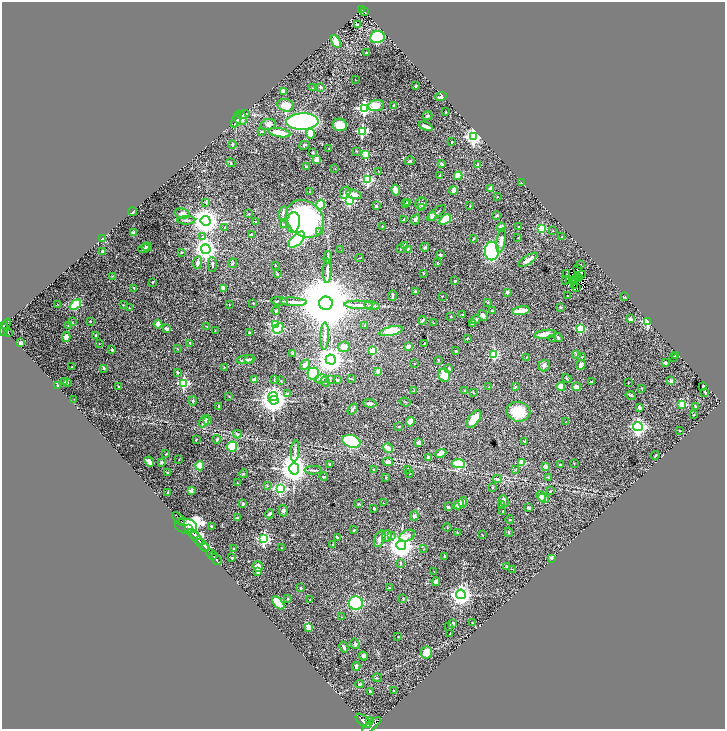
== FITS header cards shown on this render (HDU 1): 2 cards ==
NAXIS1  =                 1446
NAXIS2  =                 1454

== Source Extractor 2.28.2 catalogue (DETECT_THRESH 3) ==
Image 1446 x 1454 px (HDU 1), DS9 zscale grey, zoomed out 1/2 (1 PNG px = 2 x 2 image px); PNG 727 x 731 px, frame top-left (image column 2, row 1454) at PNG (2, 2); each listed source drawn as its Kron ellipse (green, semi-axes under 4 px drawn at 4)
Background 1.67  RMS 0.027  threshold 0.082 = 3 sigma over >= 5 px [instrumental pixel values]
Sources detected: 431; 29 cannot appear on this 1/2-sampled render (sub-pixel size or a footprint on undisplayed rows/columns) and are neither listed nor drawn; the other 402 listed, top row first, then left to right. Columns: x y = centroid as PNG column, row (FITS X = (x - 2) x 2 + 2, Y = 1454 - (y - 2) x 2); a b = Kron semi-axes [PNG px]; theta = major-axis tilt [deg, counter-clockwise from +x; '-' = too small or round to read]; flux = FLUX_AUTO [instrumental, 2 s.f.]
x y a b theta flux
362 10 2 2 - 150
364 11 4 2 - 320
357 25 3 3 - 15
377 37 7 6 - 460
336 41 6 4 -60 49
366 53 2 2 - 3
355 80 2 1 - 1.1
416 86 3 2 - 4.7
321 87 2 2 - 31
313 88 3 2 - 2.9
283 91 2 2 - 60
441 97 6 2 16 18
286 105 8 6 -17 73
393 105 3 2 - 2.8
376 106 8 5 6 68
364 108 4 4 - 870
446 112 3 2 - 2.5
243 114 6 3 18 13
427 116 5 3 - 9.4
240 118 7 6 - 20
236 121 7 4 61 16
302 122 16 8 1 1300
268 124 8 5 12 24
340 125 7 6 - 69
426 126 7 3 -23 22
262 131 3 3 - 4.6
362 131 3 3 - 440
280 133 11 4 -9 76
310 134 5 4 - 57
473 137 4 4 - 1400
452 142 2 2 - 12
232 145 4 2 - 6.6
304 145 5 3 - 7.3
329 149 2 2 - 2.1
357 151 4 2 - 3.5
313 152 4 3 - 5.2
365 154 3 3 - 190
317 159 2 2 - 78
410 161 5 3 - 5.3
231 163 5 3 - 5
441 164 3 2 - 9.6
478 165 4 3 - 6.4
306 167 3 3 - 9.4
335 169 2 2 - 1.6
378 171 2 1 - 2
439 176 2 2 - 5.6
458 176 4 3 - 83
367 180 3 3 - 530
521 183 3 2 - 5.2
491 188 3 3 - 19
396 190 5 4 - 27
454 190 4 3 - 17
310 192 2 2 - 2.7
345 193 6 5 - 12
354 194 8 4 -14 37
497 197 2 2 - 2.6
349 200 3 3 - 530
206 202 4 2 - 4.2
407 202 3 2 - 2.5
421 203 6 5 - 13
406 204 3 3 - 3.7
320 205 5 3 - 200
376 206 3 2 - 4.6
470 206 4 2 - 2.6
422 207 4 3 - 5.1
133 212 4 2 - 7.5
283 213 7 3 77 13
436 213 11 3 40 15
182 214 8 5 -13 19
248 214 3 2 - 2.5
496 216 4 3 - 7.3
432 217 4 4 - 17
305 219 21 17 -44 1000
445 219 6 3 36 160
186 220 9 3 2 7.6
403 220 3 2 - 2.4
416 220 5 3 - 13
206 221 5 5 - 6400
256 222 2 2 - 5.8
293 222 10 6 84 92
283 224 4 2 - 4.8
383 226 3 2 - 2.5
501 227 5 4 - 15
519 227 2 2 - 21
225 228 3 2 - 7.3
542 229 3 3 - 300
552 231 3 2 - 2.6
319 232 4 3 - 5.5
134 233 2 2 - 65
251 234 2 2 - 24
203 237 4 3 - 5.6
562 237 2 2 - 3.1
473 238 3 2 - 5.2
518 238 3 2 - 1.9
102 239 3 3 - 4.6
297 240 10 5 45 570
501 241 12 4 81 36
405 245 4 3 - 5.4
147 247 5 3 - 8.3
425 247 4 3 - 7.1
144 248 6 3 21 8.5
206 249 5 4 - 3100
401 249 4 2 - 3.1
408 249 4 3 - 5.2
341 250 2 2 - 1.9
492 251 9 7 89 670
103 252 3 3 - 10
182 252 3 2 - 3.3
440 255 4 3 - 6
328 257 6 2 88 5.2
359 258 4 2 - 3.6
528 260 11 4 34 36
197 263 6 4 82 19
233 263 5 2 - 4.5
437 263 3 2 - 2.2
212 264 7 3 -90 11
275 265 2 2 - 3
580 265 2 2 - 2.1
577 269 2 1 - 2.4
327 271 12 3 88 20
424 273 2 2 - 4.5
277 274 3 3 - 4.2
567 274 2 1 - 0.6
582 274 2 1 - 1.4
112 276 3 1 - 2.1
577 276 2 1 - 2.1
578 278 2 1 - 0.16
576 279 2 1 - 2.2
566 280 3 1 - 2.3
569 280 2 1 - 3.5
455 281 2 2 - 15
575 281 2 1 - 2.4
153 282 2 2 - 13
574 285 2 1 - 1.4
134 288 3 2 - 5.4
223 288 2 2 - 49
577 288 2 1 - 1.9
415 292 3 2 - 15
507 292 3 2 - 20
392 295 5 2 - 8.3
443 296 2 2 - 1.8
567 296 2 1 - 1.4
625 297 4 3 - 4.7
279 301 8 3 -5 7.8
293 302 13 3 -4 24
253 303 3 2 - 4
326 303 7 6 - 60000
488 303 4 2 - 3.1
57 304 2 2 - 1.8
75 305 6 3 38 300
123 305 2 1 - 2.5
229 305 2 1 - 1.3
359 305 14 3 -2 28
372 306 8 3 -9 10
560 307 3 2 - 5.6
129 308 2 2 - 3.4
276 311 4 3 - 8.4
492 311 2 2 - 12
521 311 9 3 10 96
463 314 2 2 - 4.2
483 315 6 4 -60 12
451 316 3 3 - 5.6
630 319 3 3 - 25
423 320 4 3 - 7.5
475 320 5 3 - 17
90 321 2 2 - 12
647 321 3 3 - 450
72 322 3 2 - 2.6
433 323 2 2 - 1.7
472 323 3 3 - 5
158 324 4 4 - 23
276 324 3 3 - 350
68 325 2 2 - 2.4
365 325 2 2 - 14
3 326 4 2 - 1100
206 326 3 2 - 2.1
5 327 9 2 69 1300
278 328 6 4 48 130
581 328 3 3 - 290
167 329 3 3 - 21
215 330 2 1 - 1.7
391 331 12 4 13 180
8 333 4 2 - 520
249 333 3 2 - 7.5
546 334 11 4 6 44
96 335 2 2 - 16
325 336 13 3 88 24
66 337 5 4 - 26
558 337 5 3 - 9.3
467 338 4 2 - 2.6
553 339 2 1 - 2.6
21 343 3 3 - 13
190 343 3 2 - 1.7
424 343 3 2 - 2.9
99 344 2 2 - 1.7
344 347 6 5 - 35
408 347 4 3 - 23
177 349 3 2 - 2.5
112 350 2 2 - 20
373 351 3 3 - 170
456 351 3 2 - 5.1
293 353 3 3 - 5.6
494 354 3 3 - 320
577 355 2 2 - 23
675 356 3 3 - 4.1
527 357 2 2 - 2.1
582 357 3 2 - 3.3
674 357 3 3 - 4.5
246 359 9 3 7 18
249 359 5 3 - 8.5
331 360 5 5 - 5100
438 360 3 2 - 2.9
665 363 2 2 - 33
414 364 2 2 - 2.2
305 365 6 3 50 23
581 365 5 4 - 17
544 366 6 5 - 12
72 367 2 1 - 2.2
224 367 3 2 - 3.2
104 368 3 2 - 12
449 369 3 3 - 6.8
378 371 2 2 - 59
177 373 2 2 - 12
313 374 6 6 - 350
444 375 7 5 -66 72
567 378 5 3 - 5.2
254 379 4 2 - 43
321 379 6 4 12 14
330 379 3 2 - 3.1
352 379 4 3 - 4.2
274 380 3 2 - 3
337 380 3 3 - 6
281 381 3 3 - 3.4
671 381 2 2 - 52
64 382 4 3 - 5.3
67 382 3 3 - 3.8
325 382 5 3 - 5.6
592 382 3 2 - 4.9
184 383 4 3 - 480
628 383 2 1 - 2.6
57 386 2 2 - 5.9
703 386 2 2 - 11
118 387 2 2 - 4.2
489 387 4 2 - 3.3
515 387 3 3 - 5.3
561 387 4 4 - 40
577 387 4 3 - 21
642 388 2 2 - 1.8
414 391 2 2 - 2.1
465 391 2 1 - 2.6
473 393 3 2 - 2.5
705 393 4 2 - 5.3
287 394 3 3 - 7.1
631 395 5 3 - 6.3
229 396 3 2 - 3.4
273 396 5 4 - 1400
74 399 2 1 - 1.1
274 400 5 4 - 5200
193 401 5 4 - 7.6
405 402 5 1 - 2.7
370 403 6 3 -6 16
682 404 3 3 - 180
219 406 2 2 - 20
639 407 3 2 - 13
696 407 4 3 - 6
353 409 6 2 56 9.9
518 412 12 10 -11 130
694 415 2 1 - 2.4
474 419 10 5 53 69
207 420 4 3 - 14
204 421 7 3 57 25
410 422 4 3 - 52
566 422 3 2 - 4.6
399 426 3 2 - 2.9
638 426 5 4 - 1400
679 431 3 1 - 1.6
237 434 4 3 - 5.9
196 439 3 2 - 2.5
217 439 4 3 - 6.6
351 441 9 6 -17 370
418 442 2 2 - 34
524 442 3 2 - 3
232 446 5 5 - 190
388 448 5 3 - 31
295 451 11 3 85 11
441 453 6 3 21 32
166 454 3 2 - 3.2
655 456 4 2 - 4.9
428 457 4 3 - 8.2
179 459 2 2 - 1.7
149 462 5 3 - 29
162 462 3 2 - 15
388 462 5 4 - 20
522 463 3 2 - 130
329 464 3 3 - 4.1
458 464 6 4 -3 260
574 464 3 2 - 1.5
560 465 3 2 - 8.9
200 466 4 4 - 57
546 466 2 2 - 36
294 469 6 5 - 6600
374 469 3 2 - 2.5
408 469 3 2 - 2.9
516 469 3 2 - 2.1
313 470 8 3 -1 7.8
168 472 4 3 - 4.1
243 474 4 2 - 3.9
410 474 2 2 - 3.4
324 477 4 2 - 5.7
386 477 2 2 - 9
548 477 4 2 - 4.5
497 479 4 3 - 9
237 483 2 2 - 2.7
267 486 3 3 - 3.4
492 487 2 2 - 2.8
280 489 4 3 - 610
191 490 2 2 - 62
550 491 3 2 - 2.2
168 492 3 3 - 8.1
541 496 5 3 - 41
543 498 6 4 -28 46
504 501 6 4 -66 10
463 502 5 3 - 14
383 503 2 1 - 1.5
243 504 2 2 - 19
359 504 4 2 - 3.2
459 504 5 4 - 50
501 505 3 3 - 5.1
448 507 3 3 - 11
529 508 4 2 - 11
374 509 2 2 - 7.4
283 511 6 4 -75 13
502 511 2 2 - 3.4
270 514 5 3 - 11
414 516 5 4 - 9.4
237 518 3 3 - 4.1
179 519 8 1 -47 290
510 520 4 2 - 3.3
181 522 2 1 - 480
186 526 11 7 -11 2400
211 526 3 2 - 6.1
447 527 4 2 - 2.2
188 529 2 2 - 910
354 530 3 2 - 4.2
509 532 4 2 - 6.9
458 533 4 2 - 2.6
193 534 6 2 -32 3400
482 535 4 2 - 2.7
387 536 6 5 - 18
391 536 4 3 - 5.9
407 536 8 5 22 17
337 537 3 2 - 4
197 538 8 2 -47 1800
264 539 4 4 - 690
380 539 9 5 66 28
333 544 3 3 - 3.8
203 545 8 2 -45 1600
401 545 5 5 - 5400
205 547 2 1 - 7800
281 548 2 1 - 1.6
234 549 3 2 - 4.3
424 549 3 2 - 2.9
211 555 6 2 -48 1500
213 556 2 2 - 660
444 556 2 2 - 11
232 558 2 2 - 6.9
552 558 3 3 - 15
216 559 6 2 -48 2100
400 564 3 2 - 2.8
506 566 2 2 - 4
258 567 5 5 - 47
512 569 2 1 - 1.6
258 572 4 3 - 12
434 572 2 1 - 1.6
436 581 4 3 - 15
301 588 3 2 - 9.5
390 588 2 2 - 6.3
461 594 5 4 - 3000
403 598 3 2 - 4.5
288 599 3 2 - 3.4
310 599 2 2 - 3
278 603 8 4 -47 190
356 603 7 7 - 270
341 617 2 2 - 3.5
472 622 2 2 - 2.1
453 623 4 3 - 8.1
449 626 3 2 - 2.5
309 627 4 3 - 59
450 634 3 2 - 2.4
398 637 2 2 - 2.5
355 644 5 3 - 7.5
344 647 5 2 - 11
427 652 6 5 - 65
363 656 4 3 - 12
356 666 4 2 - 7.6
377 678 5 2 - 4.6
360 684 4 3 - 6.2
394 691 2 2 - 10
370 692 3 2 - 9.1
364 721 9 4 -39 7200
369 721 4 2 - 1000
371 725 11 4 39 9100
At the frame edge (FLAGS 8, measured only in part): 1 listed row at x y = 371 725
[29 sub-pixel or undisplayed-footprint detections neither listed nor drawn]